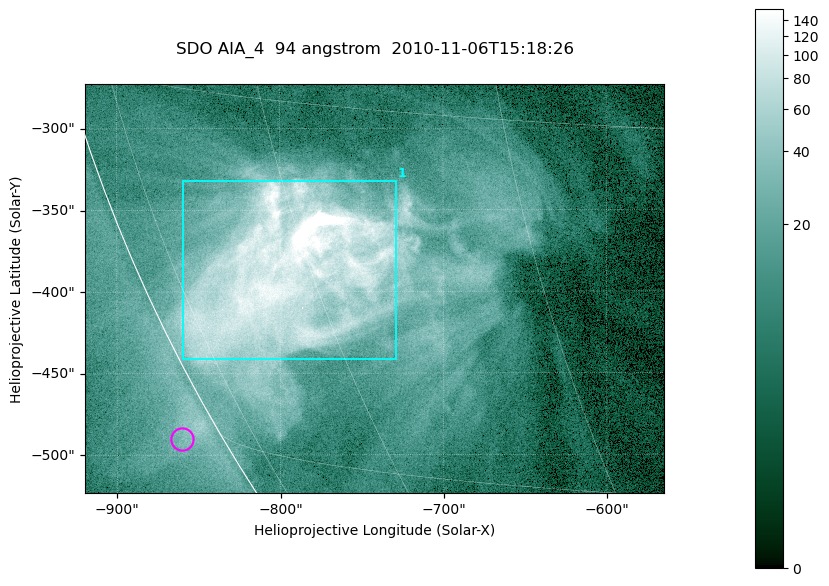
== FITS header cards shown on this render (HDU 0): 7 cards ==
TELESCOP= 'SDO     '           /
INSTRUME= 'AIA_4   '           /
WAVELNTH=                   94 /
WAVEUNIT= 'angstrom'           /
DATE-OBS= '2010-11-06T15:18:26.12' /
CTYPE1  = 'HPLN-TAN'           /
CTYPE2  = 'HPLT-TAN'           /

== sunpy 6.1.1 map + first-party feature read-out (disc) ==
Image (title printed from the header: SDO AIA_4  94 angstrom  2010-11-06T15:18:26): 591 x 417 px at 0.6 arcsec/px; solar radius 968 arcsec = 1614 px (partial field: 2.7% of the solar disc is inside the frame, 89% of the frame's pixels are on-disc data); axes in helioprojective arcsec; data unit not stated in the header (colour bar unlabelled)
Pointing: header CRPIX1/2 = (2053.81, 2042.90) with CRVAL1/2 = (0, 0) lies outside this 591 x 417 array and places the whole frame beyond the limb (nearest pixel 1.36 R_sun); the SolarSoft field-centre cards XCEN/YCEN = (-742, -398.2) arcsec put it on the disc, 768 arcsec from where CRPIX/CRVAL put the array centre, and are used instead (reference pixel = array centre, CRVAL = XCEN/YCEN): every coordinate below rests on XCEN/YCEN
Orientation: roll -0.138 deg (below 1 deg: not rotated)
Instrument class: DISC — disc imager (sunpy class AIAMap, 94 A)
Bright regions (active regions / flare kernels): reference = the on-disc median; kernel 5 px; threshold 5 sigma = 55.7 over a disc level ~10.6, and >= 1.15x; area >= 246 px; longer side >= 5 px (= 3 arcsec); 1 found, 1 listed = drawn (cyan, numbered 1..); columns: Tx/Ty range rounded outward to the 2 arcsec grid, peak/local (2 s.f.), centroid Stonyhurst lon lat
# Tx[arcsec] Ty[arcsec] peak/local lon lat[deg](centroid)
1 -860..-728 -442..-332 34 -62 -22
Off-limb structures (1.02-1.3 R_sun): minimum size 123 px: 1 found; the strongest spans PA ~120 deg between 1.02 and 1.03 R_sun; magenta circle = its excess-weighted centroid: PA ~120 deg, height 1.02 R_sun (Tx ~-860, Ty ~-490 arcsec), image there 1.8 x the reference